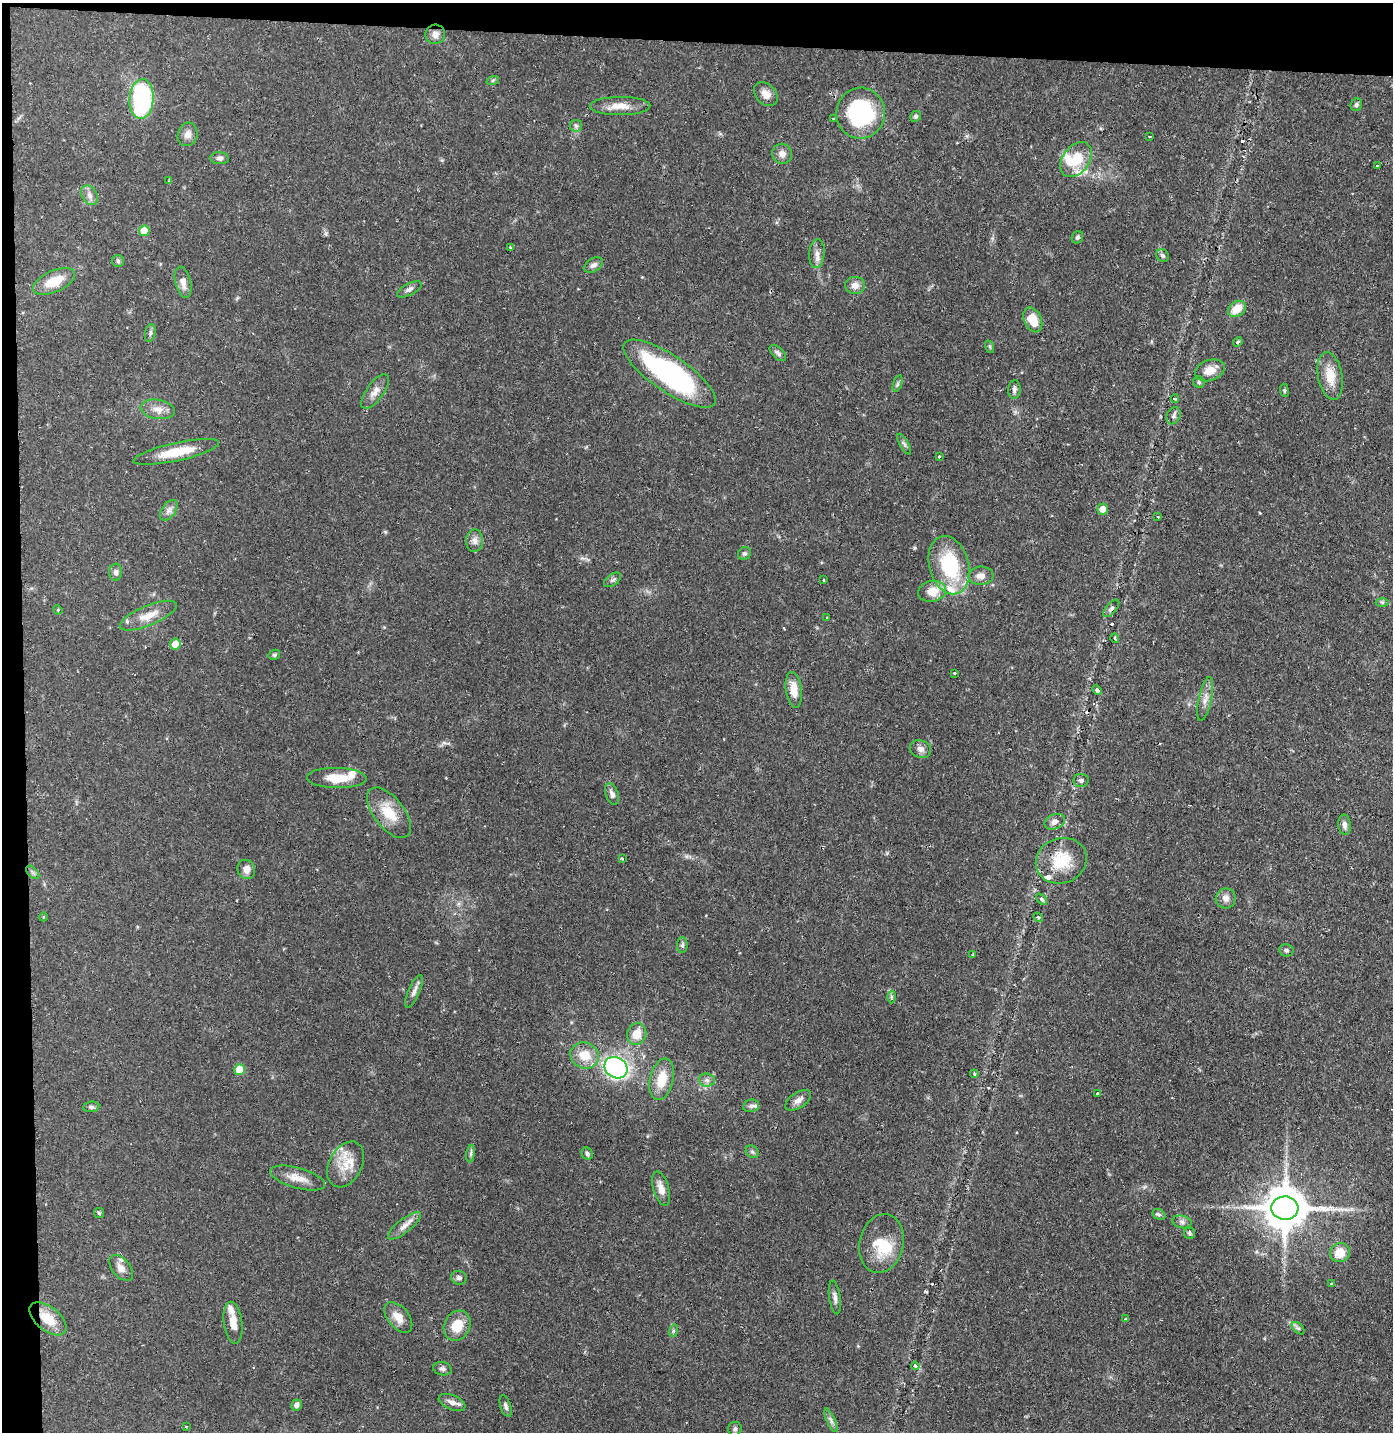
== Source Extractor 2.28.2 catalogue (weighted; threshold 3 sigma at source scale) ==
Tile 1 of 3 x 3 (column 1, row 1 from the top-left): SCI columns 77-1467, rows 2862-4291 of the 4325 x 4291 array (HDU 1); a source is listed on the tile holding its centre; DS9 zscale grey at full resolution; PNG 1395 x 1434 px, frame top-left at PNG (2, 3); each listed source drawn as its Kron ellipse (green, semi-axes under 4 px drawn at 4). Shown black and unused: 4% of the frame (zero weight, under 2 of 3 exposures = <1% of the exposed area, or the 3 px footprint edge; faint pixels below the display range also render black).
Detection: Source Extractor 2.28.2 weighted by HDU 2 'WHT'; one run over the whole footprint, this tile lists its part. Background 0.13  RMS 0.0054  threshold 0.0245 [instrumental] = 3 sigma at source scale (4.5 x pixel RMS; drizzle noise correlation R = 1.50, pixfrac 1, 0.05/0.05 arcsec/px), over >= 5 px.
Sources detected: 154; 3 inside a brighter object's white glare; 6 cosmic-ray / hot-pixel residue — neither listed nor drawn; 9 inside a brighter listed object's ellipse — not listed separately; the other 136 listed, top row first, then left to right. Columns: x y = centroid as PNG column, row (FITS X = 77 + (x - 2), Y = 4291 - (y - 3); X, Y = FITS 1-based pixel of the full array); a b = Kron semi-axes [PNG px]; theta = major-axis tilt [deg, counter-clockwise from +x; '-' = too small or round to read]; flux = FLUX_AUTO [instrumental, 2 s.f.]
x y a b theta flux
435 34 10 9 - 3.4
493 80 6 4 19 0.85
766 94 13 10 -47 4.6
142 99 20 12 87 77
1356 105 6 5 - 1.2
620 106 30 9 1 7.6
861 113 25 24 - 56
916 116 6 5 - 1
834 118 3 3 - 0.81
576 126 6 6 - 1.2
188 134 12 10 73 3.6
1149 136 3 2 - 0.84
782 154 10 9 - 3.3
220 158 9 6 -4 1.6
1076 160 19 13 53 15
1377 166 3 3 - 0.94
169 181 3 3 - 1
89 195 10 7 -60 3
144 231 5 5 - 11
1077 237 6 5 - 1.2
511 247 4 3 - 1.2
817 254 14 7 85 3.4
1162 255 7 6 - 1.2
118 261 6 6 - 1
593 265 10 6 33 2.1
54 281 22 10 24 13
183 282 16 8 -77 4.2
855 285 10 8 -2 3.7
409 289 14 5 27 1.9
1237 309 9 7 37 9.3
1033 320 13 8 -65 10
150 333 9 5 78 1.5
1238 342 5 4 - 0.62
990 347 6 4 -72 0.75
778 353 10 5 -44 1.8
1210 370 15 10 20 6.7
669 374 54 18 -34 110
1330 376 24 12 -79 11
1199 382 6 5 - 0.99
897 384 8 3 71 1
1014 389 9 6 86 1.9
1284 390 7 4 -84 0.83
375 391 20 8 54 4.5
1175 399 4 3 - 0.6
158 409 17 9 -9 5.1
1174 416 9 6 64 1.7
904 444 12 4 -60 1.3
176 452 44 9 12 15
939 457 3 3 - 1
1102 509 5 5 - 5.1
169 510 12 7 55 2.5
1157 517 3 3 - 0.83
475 541 11 8 88 3.1
744 554 7 6 - 1.1
949 565 30 20 -74 40
116 572 8 6 86 1.8
981 576 12 9 4 3.8
613 580 10 5 37 1.4
824 580 3 2 - 0.54
932 591 14 10 10 8.4
1382 602 6 4 -2 0.99
1111 608 11 5 49 1.6
58 610 5 4 - 0.58
148 616 30 10 23 9.2
827 618 3 3 - 0.59
1115 638 5 3 - 0.71
175 644 5 5 - 8.3
274 655 6 5 - 1
954 673 3 3 - 0.64
794 690 18 8 -82 8
1097 690 5 4 - 1.3
1205 699 22 6 77 4.3
920 749 11 8 -19 2.8
337 778 30 10 -1 12
1081 780 7 6 - 1.4
612 794 11 6 -70 2.6
389 813 30 15 -52 14
1055 822 10 7 21 2.9
1344 825 10 6 -85 2.4
622 859 3 2 - 0.63
1061 861 26 22 22 19
246 869 10 8 -72 3.6
33 872 8 4 -45 1.2
1226 898 10 10 - 3
1042 899 7 4 -46 1.1
43 917 4 3 - 0.4
1038 917 5 4 - 0.83
682 945 8 5 89 1.3
1286 950 7 6 - 1.3
973 955 3 3 - 0.57
414 991 18 5 66 3
891 997 6 4 -90 0.89
637 1034 11 9 72 7.9
585 1055 14 13 - 11
616 1068 12 10 -33 130
239 1070 5 5 - 12
974 1074 4 3 - 0.48
662 1079 21 11 77 12
707 1080 8 6 -4 2
1098 1094 3 3 - 6.3
798 1100 14 7 34 3.5
751 1106 8 6 11 1.7
91 1107 8 5 8 1.1
752 1152 7 5 -44 1.2
471 1154 9 4 82 1.3
587 1154 6 5 - 1.3
346 1164 24 16 61 12
298 1178 28 10 -16 7.3
661 1188 17 7 -73 5
1285 1208 13 11 -3 2200
99 1213 5 5 - 0.81
1159 1214 7 5 -30 1
1182 1222 10 6 -11 1.8
404 1226 20 7 38 4.1
1189 1233 5 5 - 0.91
881 1243 30 22 77 17
1340 1253 10 9 - 8.9
121 1268 15 9 -50 4.2
459 1278 8 7 - 1.9
1331 1284 3 3 - 0.49
835 1297 17 5 -82 2.6
398 1317 18 10 -51 6
48 1319 22 12 -39 12
1126 1319 3 2 - 1.1
233 1323 21 9 -82 6.3
457 1326 15 13 62 11
1298 1328 7 4 -43 1.3
673 1331 6 4 72 0.82
915 1366 4 3 - 0.93
442 1369 9 6 -11 1.7
452 1402 14 7 -22 3.4
296 1405 6 5 - 2.2
506 1406 11 5 -72 1.7
831 1420 12 4 -66 1.8
186 1427 4 2 - 0.4
735 1429 7 7 - 1.3
Overlapping masked pixels (flux is a lower limit): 2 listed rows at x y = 1111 608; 48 1319
Unlisted compact peaks at least as high as the median listed source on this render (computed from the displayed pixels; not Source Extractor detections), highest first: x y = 915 548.